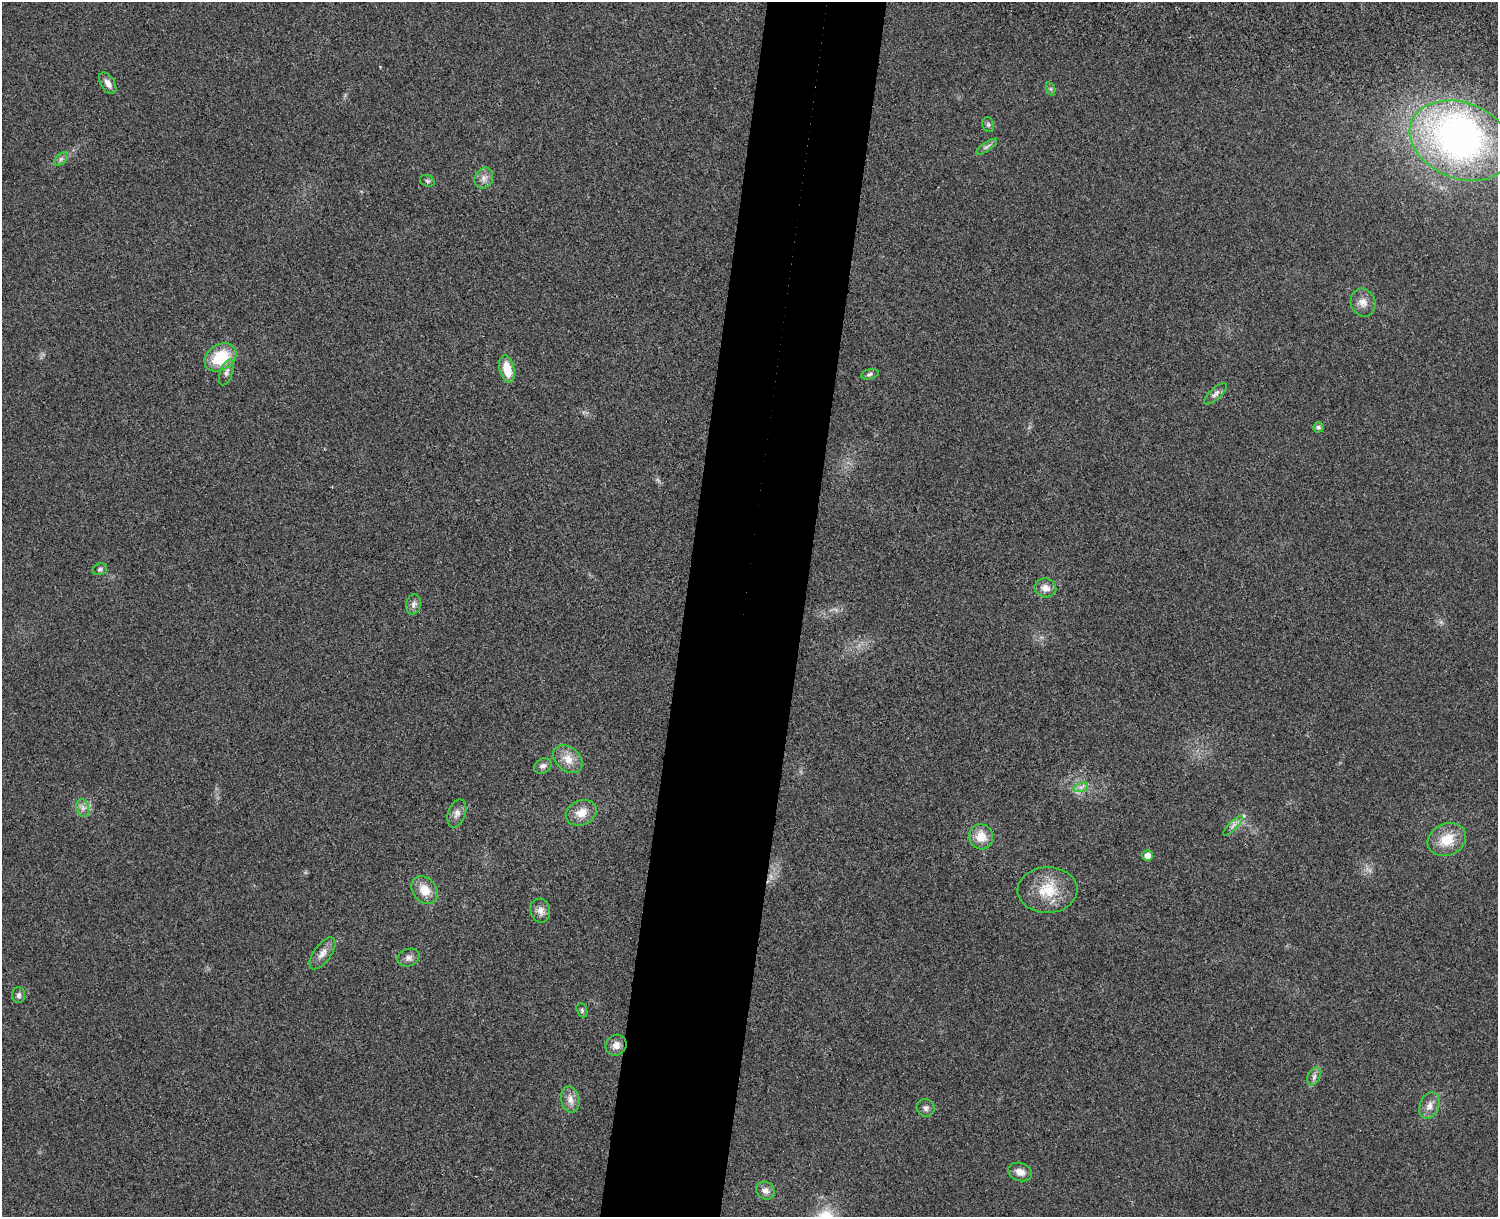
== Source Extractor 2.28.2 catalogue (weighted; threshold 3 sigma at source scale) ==
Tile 8 of 3 x 4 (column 2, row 3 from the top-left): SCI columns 1671-3166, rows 1233-2447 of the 4954 x 4892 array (HDU 1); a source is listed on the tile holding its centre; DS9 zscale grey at full resolution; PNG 1500 x 1219 px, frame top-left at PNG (2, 2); each listed source drawn as its Kron ellipse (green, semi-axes under 4 px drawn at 4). Shown black and unused: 8% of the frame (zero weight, under 3 of 4 exposures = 6% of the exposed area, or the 3 px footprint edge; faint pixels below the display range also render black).
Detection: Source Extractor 2.28.2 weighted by HDU 2 'WHT'; one run over the whole footprint, this tile lists its part. Background 0.0219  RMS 0.0062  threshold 0.0281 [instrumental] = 3 sigma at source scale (4.5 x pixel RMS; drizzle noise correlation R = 1.50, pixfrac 1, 0.05/0.05 arcsec/px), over >= 5 px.
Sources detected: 43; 1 inside a brighter object's white glare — neither listed nor drawn; the other 42 listed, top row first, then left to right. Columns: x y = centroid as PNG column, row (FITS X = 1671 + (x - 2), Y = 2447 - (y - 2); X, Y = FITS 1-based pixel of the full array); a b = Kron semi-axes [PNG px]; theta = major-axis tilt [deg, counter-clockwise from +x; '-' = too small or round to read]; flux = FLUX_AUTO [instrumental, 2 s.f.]
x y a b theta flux
108 83 12 6 -57 3.3
1051 89 7 4 -71 1.1
988 125 7 6 - 1.3
1461 141 53 38 -21 250
987 147 12 4 35 1.8
61 159 8 5 45 1.6
484 178 11 9 62 3.7
427 181 7 5 -21 1.3
1363 302 14 12 -69 5.4
220 357 17 12 32 24
507 369 14 7 -77 14
226 372 13 6 70 2.7
870 374 9 5 15 1.4
1216 394 14 5 41 2.5
1318 427 5 5 - 1.5
100 569 7 5 15 1.5
1045 588 11 9 -11 4.9
413 604 10 7 78 2.6
568 759 16 12 -42 7.9
543 766 9 7 34 2.4
1081 787 7 4 17 1.9
83 808 9 6 -72 2.5
457 813 14 9 70 3.8
581 813 16 12 23 8.5
1233 826 13 3 45 2
981 837 12 12 - 10
1447 839 20 15 24 14
1148 856 5 5 - 5.1
425 890 15 11 -51 9.6
1047 890 30 22 1 21
540 911 12 9 -77 4.1
322 953 18 8 54 5
408 958 11 8 21 2.8
19 995 8 6 90 1.8
582 1010 7 5 -70 1.2
616 1045 11 10 - 4.3
1314 1077 9 6 64 2.2
570 1099 13 9 -78 4.6
1429 1106 14 9 71 4.6
926 1108 9 8 - 2.5
1020 1172 12 9 -20 4.9
765 1191 10 8 -36 3.8